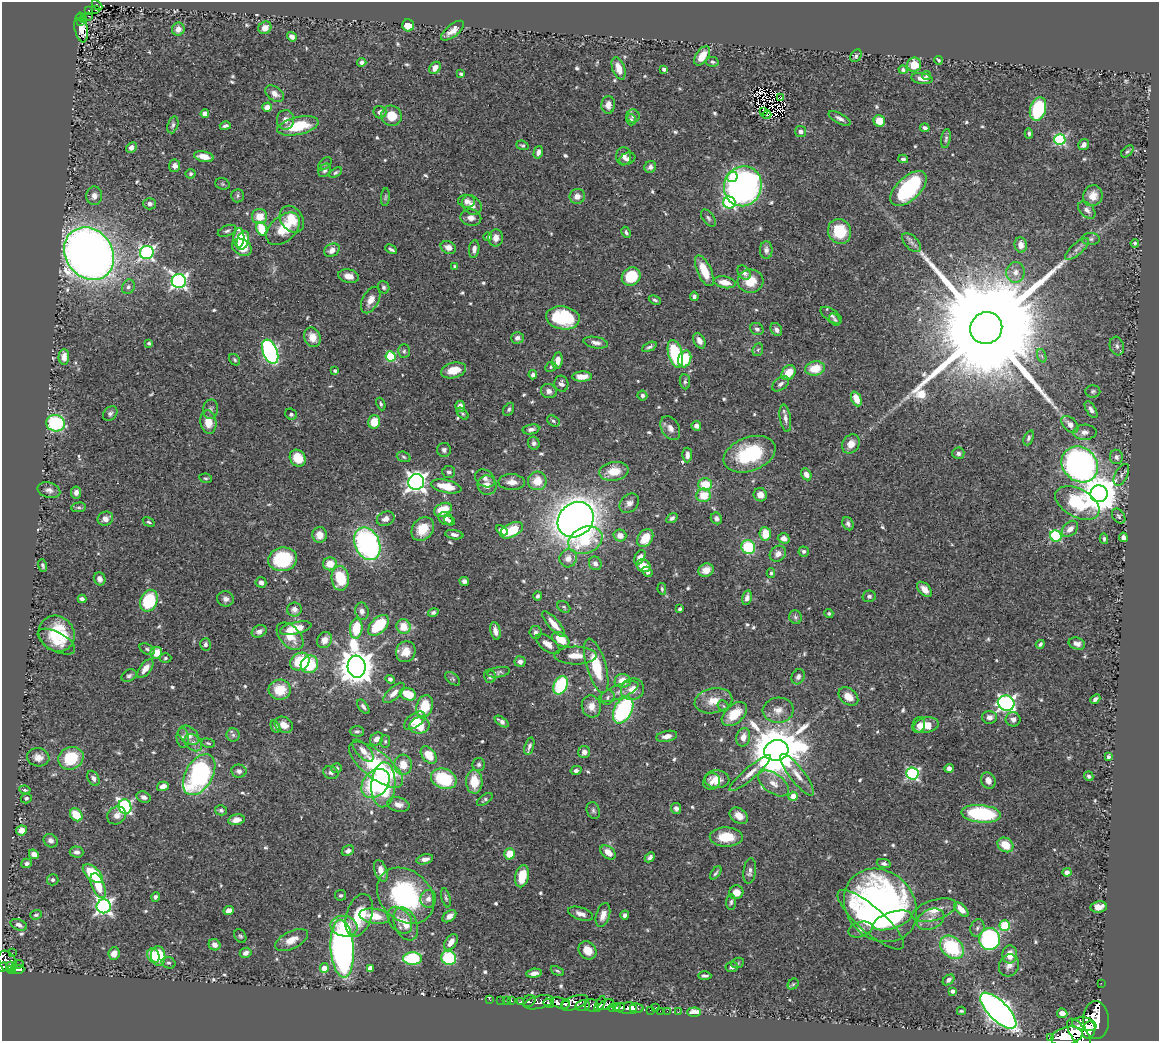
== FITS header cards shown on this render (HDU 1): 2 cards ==
NAXIS1  =                 1157
NAXIS2  =                 1039

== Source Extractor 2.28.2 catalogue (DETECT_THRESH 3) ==
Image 1157 x 1039 px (HDU 1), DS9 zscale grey, 1 PNG px = 1 image px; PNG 1161 x 1043 px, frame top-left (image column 1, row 1039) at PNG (2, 2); each listed source drawn as its Kron ellipse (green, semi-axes under 4 px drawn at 4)
Background 0.544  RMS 0.027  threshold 0.0803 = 3 sigma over >= 5 px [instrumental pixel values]
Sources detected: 656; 6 with non-positive FLUX_AUTO (blend fragments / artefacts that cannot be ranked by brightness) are neither listed nor drawn; of the other 650, the 500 brightest by FLUX_AUTO listed and drawn (150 fainter detections omitted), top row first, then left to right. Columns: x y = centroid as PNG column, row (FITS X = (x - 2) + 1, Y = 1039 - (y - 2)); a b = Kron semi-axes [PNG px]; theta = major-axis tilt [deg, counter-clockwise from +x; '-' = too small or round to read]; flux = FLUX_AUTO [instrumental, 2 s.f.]
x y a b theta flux
97 5 6 3 -45 26
89 10 4 3 - 32
96 10 3 2 - 5.2
88 16 3 2 - 7.7
81 17 4 3 - 18
83 19 3 3 - 7.3
81 22 2 2 - 12
408 25 6 6 - 31
81 28 14 6 -80 12
265 28 7 6 - 18
178 29 6 6 - 12
453 31 14 6 39 15
292 37 5 4 - 8.2
702 56 11 6 56 34
856 56 7 5 54 5
939 60 4 3 - 3.2
362 62 4 4 - 5.4
712 62 6 4 -12 4.5
914 65 7 7 - 32
435 68 6 5 - 14
619 68 11 6 -72 24
664 69 4 3 - 6.5
903 70 4 4 - 4.3
461 74 4 3 - 3.4
927 75 5 4 - 3.1
922 79 11 5 -9 15
275 94 10 7 -35 12
781 98 3 2 - 3.3
608 105 9 6 89 12
267 107 5 4 - 17
1038 109 12 7 72 170
380 112 6 6 - 7
764 112 3 3 - 6.4
205 114 4 4 - 17
767 115 4 2 - 4.2
391 116 10 10 - 33
633 116 6 6 - 6.1
840 118 12 5 -29 7.3
285 120 10 8 88 12
631 120 6 5 - 3.2
879 121 6 5 - 32
173 125 9 5 72 4.7
225 126 5 3 - 4.9
298 126 21 8 13 82
925 128 5 3 - 5.2
800 131 6 5 - 8.3
1029 133 5 4 - 3.7
946 139 10 4 80 4.3
1060 140 6 5 - 210
522 145 6 4 -22 3.1
1084 145 6 5 - 7.5
131 147 5 5 - 9.8
1127 151 7 4 44 3.5
538 152 6 4 76 8.2
624 156 9 7 -89 9.7
204 157 10 5 -11 25
627 159 8 6 21 6.9
903 159 5 4 - 4.5
325 164 8 5 43 3.6
175 166 6 5 - 11
650 167 6 5 - 7.2
325 170 7 5 55 5.2
336 172 7 4 33 3.4
191 174 5 5 - 3.2
732 177 5 5 - 59
222 184 7 5 -21 3
743 186 20 18 66 680
908 188 22 11 43 220
94 196 9 7 87 9.9
238 196 7 6 - 3.7
577 196 8 7 - 13
1093 196 10 9 - 22
385 197 9 4 85 3.2
467 201 8 6 -6 10
729 203 6 6 - 210
149 204 6 5 - 7.1
472 205 11 8 -47 11
1087 210 10 6 -44 8.9
259 217 7 7 - 30
471 218 10 8 -11 11
708 218 10 5 -52 5
292 219 14 11 -56 41
262 229 7 5 -64 59
283 229 19 12 43 48
227 231 9 5 22 4.8
840 231 13 11 -62 66
626 232 6 4 -64 3.9
488 237 4 4 - 4.4
239 238 10 5 87 34
496 238 8 7 - 12
1091 239 9 6 0 5.7
243 240 10 6 72 36
912 242 12 6 -45 8.1
1135 243 4 4 - 3.4
1021 245 7 6 - 14
242 247 10 8 -29 40
448 247 8 6 -25 15
391 249 6 3 -27 4.4
474 249 9 5 82 8.1
1077 249 15 5 42 10
332 250 8 6 32 13
766 250 9 6 -89 7.7
147 253 7 6 - 470
89 254 28 23 -53 2100
455 266 4 4 - 3.8
704 271 16 7 -66 43
1015 272 10 9 - 14
744 273 8 5 -49 8.1
349 276 10 6 -12 16
631 277 10 8 39 72
179 281 7 7 - 590
750 281 13 11 5 35
725 282 11 5 -10 20
128 287 7 6 - 5.8
384 287 6 5 - 4.3
694 296 5 4 - 4.9
371 300 14 8 62 16
655 300 6 4 -23 3.7
831 315 12 6 -35 7
563 318 17 11 -8 120
835 320 7 5 -47 3.4
986 328 16 15 - 110000
757 329 7 6 - 5.9
776 329 7 5 -58 6
312 337 10 8 -68 22
517 338 6 5 - 7.4
699 341 8 5 -62 11
149 343 4 3 - 5.2
596 343 12 5 -10 9.5
1117 346 9 7 -73 6.2
649 347 8 3 25 4.3
758 350 6 5 - 3.6
404 351 7 6 - 3.7
270 352 13 7 -68 410
675 354 14 7 -74 130
391 356 5 5 - 160
1042 356 7 4 -71 3.3
64 357 8 5 87 16
685 359 8 6 72 68
235 360 6 5 - 3.3
557 361 8 5 81 18
551 367 6 4 24 3
815 368 10 7 10 43
453 370 13 7 16 31
335 371 3 3 - 3.8
788 373 8 6 50 32
533 375 5 4 - 6
582 377 10 5 1 18
685 382 8 5 -84 4.1
561 384 8 7 - 8.4
780 384 9 6 39 6.8
549 391 8 7 - 8.9
1093 391 7 6 - 4
642 396 5 5 - 5.6
856 399 8 5 -67 25
381 404 6 4 -68 3.4
460 406 5 4 - 13
211 409 9 7 79 6.4
509 409 7 4 59 4.1
1091 410 9 4 -58 6.2
110 413 8 6 46 5.4
291 414 6 5 - 5.8
463 414 7 4 -45 3.4
785 418 14 5 -81 8.9
553 421 7 5 -34 3.9
208 422 12 8 -81 27
374 422 7 6 - 34
56 423 9 8 - 170
1070 424 10 6 -46 13
696 426 5 5 - 9.5
670 428 13 8 -61 13
531 429 8 4 10 7.9
1085 432 12 7 2 10
1029 438 8 4 68 4.5
534 443 6 5 - 5.8
851 444 10 8 54 16
444 450 7 7 - 5.7
958 453 6 6 - 5.9
750 454 27 17 20 130
687 455 7 5 88 10
404 457 7 5 -20 3.6
1116 457 7 6 - 6.1
298 458 9 7 -53 40
1080 464 19 16 -43 1000
614 471 15 9 8 39
449 472 6 6 - 5.5
806 474 6 4 -60 13
1121 475 12 6 63 5.8
206 478 6 4 -12 3.2
485 478 10 8 -33 9.4
537 481 9 9 - 33
416 482 8 8 - 1000
512 482 13 8 -3 15
705 484 7 6 - 47
487 485 9 9 - 16
446 486 15 6 -12 46
49 490 11 7 -16 8.6
76 492 6 5 - 9.2
1099 494 9 8 - 4900
704 495 7 6 - 38
760 495 7 6 - 15
629 503 11 8 45 10
1077 503 24 14 -29 110
79 507 7 5 5 3.6
443 510 9 6 26 40
1119 516 8 5 -53 4
672 518 6 4 34 5.4
716 518 6 5 - 5.5
105 519 8 7 - 11
386 519 9 7 23 11
446 519 7 6 - 8.9
576 520 19 16 43 2500
449 521 6 4 -37 4.1
149 522 6 4 -32 3.2
848 524 7 5 -63 6.3
423 529 13 10 53 38
1070 529 10 6 44 13
502 530 6 4 -29 10
512 530 12 7 28 58
765 534 7 5 -84 40
320 535 8 7 - 18
454 535 9 4 -10 7.3
620 536 6 6 - 14
1056 536 6 5 - 170
1123 537 5 4 - 6.1
645 538 10 7 56 40
784 538 6 5 - 14
1104 539 5 3 - 3.6
585 540 17 13 22 67
367 544 17 12 -66 400
748 547 7 6 - 100
804 551 5 5 - 4.2
778 554 9 7 43 9
640 557 8 5 59 12
568 558 9 8 - 15
283 559 14 12 9 130
595 563 7 6 - 8.5
330 564 7 6 - 29
43 566 6 4 -73 3.7
643 566 7 6 - 25
706 570 8 6 26 16
647 572 6 4 -47 4.8
771 573 5 4 - 3.2
340 578 12 8 -86 67
100 579 7 5 -68 8.8
464 581 5 4 - 5.7
261 582 5 5 - 7.1
662 589 6 4 -79 3
924 589 9 5 -47 13
537 596 4 3 - 3.8
869 596 7 5 13 4.5
747 598 7 4 77 7.9
82 599 4 4 - 5.9
226 599 8 7 - 8.9
149 601 11 8 67 100
564 607 7 5 -34 3.3
294 609 7 7 - 8.8
680 609 4 3 - 3.9
362 611 8 6 -79 8.5
433 613 5 4 - 4.4
829 613 4 4 - 3
795 617 7 6 - 3.9
554 624 16 5 -49 24
379 625 12 7 46 89
403 626 7 7 - 32
296 628 16 6 13 39
356 628 10 6 85 58
259 631 8 6 28 7.4
495 631 9 5 -77 11
535 632 6 6 - 5.7
57 634 19 17 -45 85
290 636 16 10 -46 28
561 639 9 6 -32 43
324 640 8 7 - 14
56 642 21 9 -28 23
205 644 6 5 - 5.2
548 644 14 7 -37 16
1040 644 4 3 - 4
1077 644 8 6 -16 7.7
147 649 8 5 -30 4.1
406 652 10 9 - 26
156 653 6 5 - 33
575 656 21 9 0 26
165 658 6 4 1 3.2
300 661 10 8 32 67
520 661 5 5 - 8.8
309 664 9 8 - 70
596 666 28 9 -74 76
357 667 11 9 -83 4500
145 668 11 5 53 16
499 672 11 5 10 4.7
129 676 8 5 29 4.4
490 676 7 6 - 6
798 677 8 6 61 6.3
390 679 4 4 - 4.8
453 679 9 5 -37 3.5
623 681 8 7 - 29
561 685 9 6 64 150
632 689 12 10 25 22
280 690 11 10 - 41
619 692 21 7 22 17
394 693 13 6 43 14
408 694 8 6 -20 42
608 697 7 6 - 5.3
848 697 11 7 -38 21
1095 699 5 3 - 5
713 701 19 12 10 32
1006 703 8 7 - 590
425 706 11 8 70 57
591 706 11 9 -74 19
723 706 6 5 - 3
363 707 8 4 -54 5.5
623 710 14 8 62 240
778 710 15 12 5 19
734 714 15 9 42 50
990 717 7 6 - 9
1013 719 7 7 - 7.8
415 721 12 6 37 16
502 722 8 4 -36 7.9
284 725 9 7 -32 16
919 725 8 6 71 7.2
926 725 12 7 12 32
420 726 10 8 2 52
275 727 6 4 -64 4.7
357 731 7 5 -2 4.5
189 735 11 8 -40 14
233 735 6 6 - 5.2
667 736 10 5 11 11
743 737 9 7 78 15
183 738 10 6 -85 6.1
376 739 7 6 - 11
385 741 6 5 - 3.1
193 743 10 7 -44 9.1
208 743 7 4 -12 3
529 746 9 4 74 5.7
776 750 12 10 14 12000
363 751 14 6 -48 14
584 752 6 6 - 8.6
429 755 10 6 -52 36
38 757 11 9 -10 13
1108 757 3 3 - 4.3
71 758 13 11 25 79
479 764 6 6 - 4.6
376 765 33 13 -39 200
403 765 10 8 -85 30
337 768 5 5 - 3.8
949 768 5 4 - 6.8
576 770 5 4 - 5.6
239 771 7 6 - 7.6
331 773 8 6 -18 5.7
750 773 26 6 40 18
912 774 6 6 - 290
199 775 22 13 60 310
797 775 25 7 -52 23
1089 776 5 4 - 4.3
93 778 8 5 -61 8.3
444 779 13 10 -22 100
717 779 12 9 -4 20
988 780 8 7 - 12
474 782 12 8 -88 46
712 782 9 8 - 8.9
376 783 16 12 48 140
774 783 18 9 -35 19
383 785 22 12 87 120
163 786 6 4 15 12
25 790 5 4 - 3.5
793 796 4 4 - 25
144 797 7 5 -19 8
26 798 5 4 - 4.7
485 799 9 4 36 4.1
398 805 11 7 -10 12
125 807 7 6 - 370
676 808 5 5 - 6.7
221 810 6 5 - 4.2
593 810 8 6 -69 5.1
981 814 20 9 -5 170
76 815 7 5 -49 42
116 815 10 8 38 12
739 816 10 7 -35 17
236 820 8 5 10 13
21 830 5 5 - 13
726 837 16 9 -1 44
51 841 7 6 - 7.1
1005 845 8 6 -36 37
348 851 6 5 - 7.1
77 852 7 5 -4 7.9
608 852 9 6 -39 22
34 854 5 4 - 12
509 854 6 5 - 30
650 857 5 4 - 5.2
425 859 8 5 13 9.8
27 863 5 4 - 4.3
884 863 7 4 -11 5.1
381 871 11 6 -70 18
750 871 13 6 82 8.3
1067 872 4 4 - 7.4
716 873 8 3 52 3.6
93 874 12 6 -41 73
522 876 11 6 77 39
53 880 6 5 - 4.1
98 886 13 6 -68 37
736 892 7 7 - 17
341 895 5 5 - 3.5
405 896 31 25 -43 260
155 897 5 4 - 4.4
446 898 10 4 -76 4
428 899 9 8 - 11
731 902 7 4 86 4.3
880 905 39 33 -46 670
104 906 7 7 - 650
1098 907 8 5 9 19
961 909 9 4 -45 19
934 910 23 10 17 26
229 911 5 4 - 16
580 914 13 6 -19 10
36 915 6 4 19 3.9
359 915 22 12 72 71
603 915 12 7 74 16
625 915 4 4 - 6
375 916 15 7 -9 36
449 916 8 5 38 11
931 919 14 10 25 17
400 920 15 10 -52 20
871 920 42 13 -41 180
892 920 20 8 18 54
406 924 17 11 -65 29
19 925 8 5 -24 7.9
1005 925 5 5 - 110
344 926 13 10 -12 48
977 928 9 6 66 6.2
860 929 12 7 16 8.1
240 936 7 5 -58 3.4
990 939 11 10 - 250
292 940 18 8 26 21
451 942 9 5 56 16
214 945 6 5 - 8.7
952 947 13 10 -42 120
342 949 29 11 -86 850
587 950 10 8 -49 25
12 953 2 2 - 4.7
246 953 6 5 - 6.8
114 954 6 5 - 13
1010 954 9 7 84 25
153 956 8 6 -70 39
158 956 10 7 -85 56
449 958 7 7 - 89
413 959 9 6 1 130
7 961 11 8 -59 480
169 963 7 5 -22 4.1
738 963 6 5 - 3
18 964 6 2 19 8.1
10 965 3 2 - 42
1009 965 11 10 - 12
3 967 5 3 - 180
732 967 6 5 - 5.4
324 968 5 4 - 22
370 968 4 4 - 14
12 969 4 4 - 88
17 969 7 3 4 92
557 971 7 4 -25 3.1
534 973 8 4 7 11
705 976 6 3 -1 4.3
948 980 6 4 40 5.1
1101 983 3 2 - 5
793 984 6 5 - 3.3
953 991 4 4 - 8.2
490 1000 4 2 - 7.8
501 1000 2 2 - 4.9
507 1001 3 2 - 4.3
511 1001 3 3 - 31
529 1001 7 5 39 140
521 1002 3 3 - 140
539 1002 15 6 13 590
549 1003 5 3 - 190
560 1003 9 5 -14 1500
575 1003 14 6 20 780
566 1004 4 3 - 300
600 1004 8 4 64 380
591 1005 7 6 - 250
606 1005 8 4 23 240
583 1006 7 5 12 230
614 1007 6 4 11 410
619 1007 6 4 22 430
656 1007 3 2 - 28
629 1008 14 5 -1 660
634 1008 3 2 - 1900
650 1010 2 2 - 8.4
660 1011 2 2 - 10
667 1011 2 2 - 8.1
961 1011 4 3 - 3
998 1011 23 9 -45 1500
678 1012 2 2 - 8.4
694 1012 7 4 2 17
1062 1013 5 4 - 17
1096 1020 19 13 -87 3700
1084 1024 12 7 -11 1600
1089 1030 9 6 73 1300
1079 1034 17 8 -55 2600
1067 1036 16 9 13 3200
1050 1037 3 3 - 77
At the frame edge (FLAGS 8, measured only in part): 1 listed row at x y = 3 967
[150 fainter detections neither listed nor drawn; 6 non-positive-flux detections neither listed nor drawn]